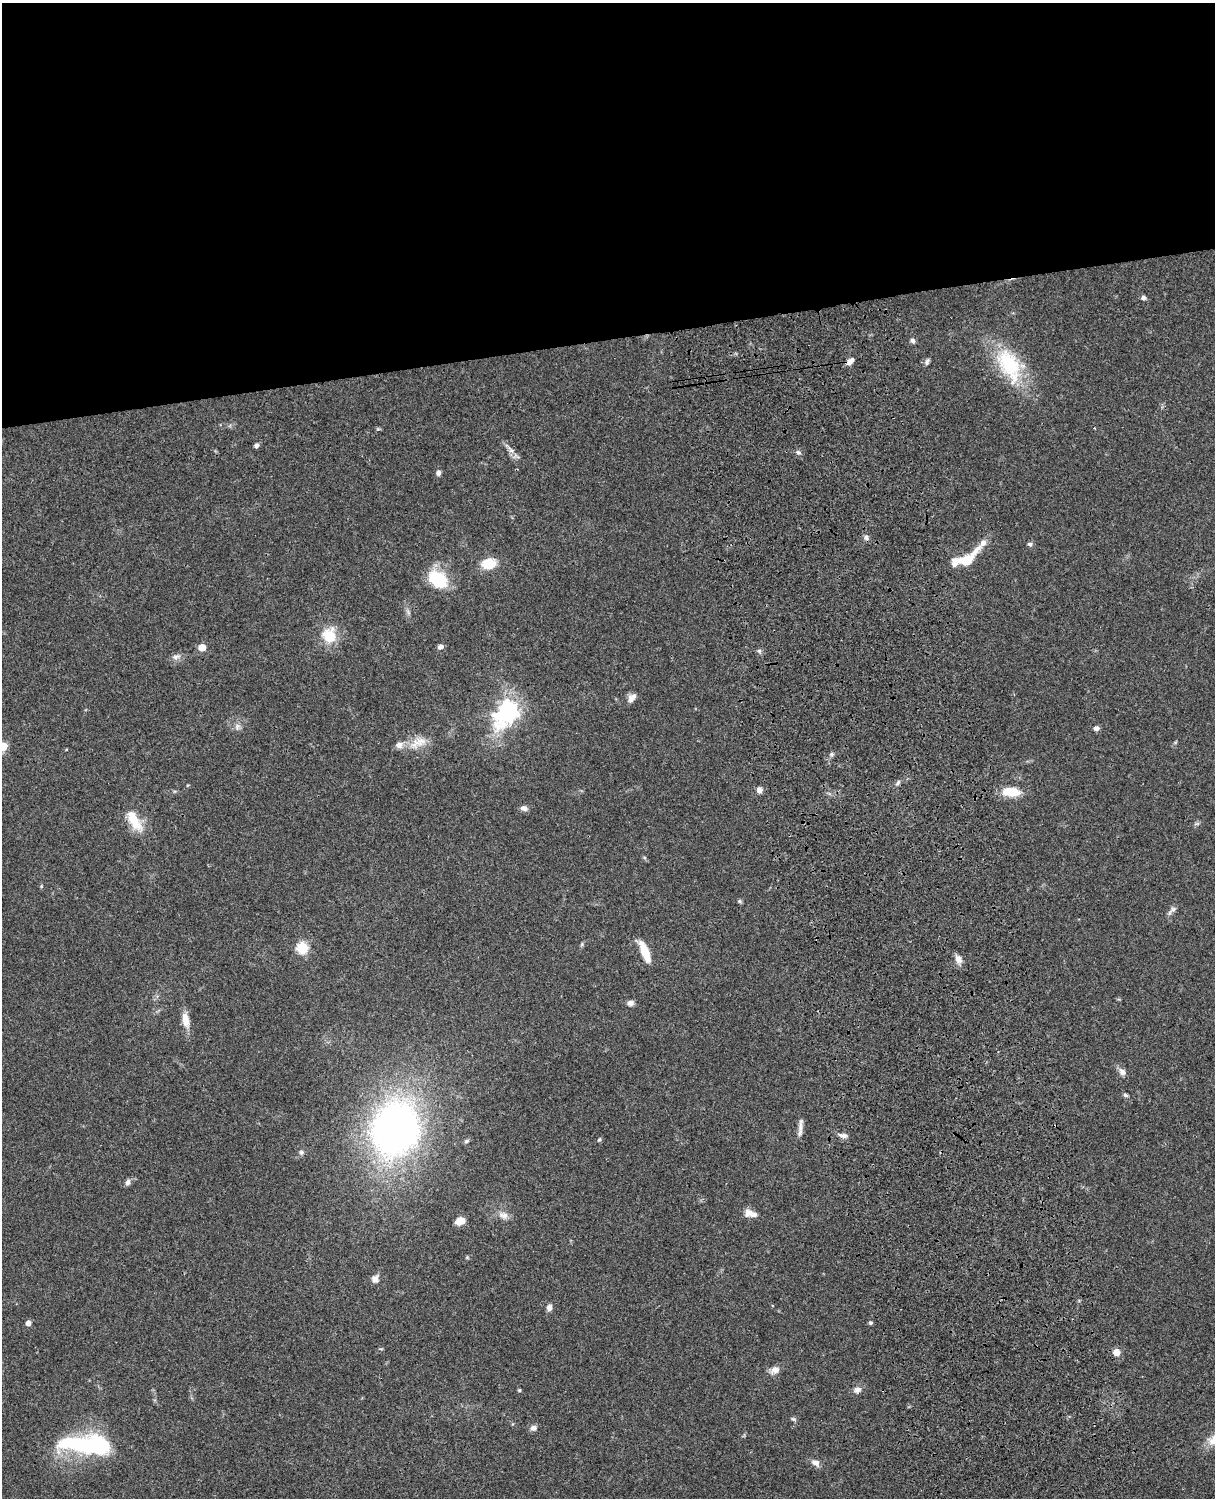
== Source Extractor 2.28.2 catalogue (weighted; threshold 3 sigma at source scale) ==
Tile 2 of 4 x 3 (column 2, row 1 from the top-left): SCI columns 1333-2545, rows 3268-4763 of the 5088 x 4925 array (HDU 1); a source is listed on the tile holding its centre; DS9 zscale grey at full resolution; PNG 1217 x 1500 px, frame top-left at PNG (2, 3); no overlay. Shown black and unused: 23% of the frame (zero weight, under 3 of 4 exposures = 6% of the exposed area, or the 3 px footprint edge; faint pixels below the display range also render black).
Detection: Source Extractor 2.28.2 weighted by HDU 2 'WHT'; one run over the whole footprint, this tile lists its part. Background 0.0765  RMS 0.0057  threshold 0.0258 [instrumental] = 3 sigma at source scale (4.5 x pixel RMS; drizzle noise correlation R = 1.50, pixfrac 1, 0.05/0.05 arcsec/px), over >= 5 px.
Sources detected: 68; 1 inside a brighter object's white glare — not listed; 3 inside a brighter listed object's ellipse — not listed separately; the other 64 listed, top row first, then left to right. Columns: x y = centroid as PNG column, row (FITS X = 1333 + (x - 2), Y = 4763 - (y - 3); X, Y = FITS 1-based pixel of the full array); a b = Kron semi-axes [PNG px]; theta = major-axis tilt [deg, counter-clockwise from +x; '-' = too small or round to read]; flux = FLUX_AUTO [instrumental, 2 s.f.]
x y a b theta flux
1143 297 6 5 - 1.7
913 341 6 5 - 1.6
850 361 10 5 40 3.6
927 361 9 5 71 1.4
1009 365 50 26 -64 40
256 445 6 5 - 1.5
512 451 9 6 -18 2.2
798 452 7 4 -30 1.2
438 473 7 6 - 1.7
866 538 7 6 - 1.7
1030 544 7 5 -9 1.2
966 560 28 12 37 16
488 564 13 9 9 14
437 579 19 13 -37 29
408 612 7 4 -72 1.2
329 635 21 19 -75 14
202 647 5 5 - 10
440 647 7 5 25 2.1
759 651 6 5 - 1.1
176 657 10 6 17 2.2
632 698 12 8 51 3.3
508 711 10 8 51 300
237 726 8 7 - 2.1
1096 728 7 5 -5 2
418 743 28 13 25 9.1
3 746 5 5 - 20
832 754 6 5 - 1.1
898 783 9 4 63 1.2
759 790 7 7 - 2.6
1011 792 22 11 -4 11
524 808 9 6 -9 2.3
134 821 32 12 -59 13
740 901 6 5 - 0.87
1173 909 9 6 20 1.9
582 944 6 4 72 0.8
302 948 6 6 - 45
645 952 23 7 -67 11
958 959 11 8 -61 3.7
631 1003 9 7 13 2
185 1020 20 9 -80 6.5
1122 1072 10 7 -47 3
1126 1095 6 5 - 1
800 1127 27 5 85 3.3
395 1128 42 34 72 330
843 1135 12 5 -12 2.3
599 1139 6 5 - 0.81
466 1141 7 5 28 1
301 1152 7 6 - 1.3
128 1182 7 6 - 2
748 1213 14 10 -1 4.5
503 1215 14 9 -14 4
460 1221 9 6 16 7.4
375 1279 11 9 -78 3
549 1308 8 7 - 2.2
28 1323 5 4 - 3.1
871 1323 5 4 - 1.1
1117 1352 5 5 - 8.2
775 1370 12 8 20 3.9
519 1390 4 4 - 0.65
857 1390 11 8 17 2.6
793 1419 7 5 -20 1
533 1428 8 7 - 2.2
78 1444 48 17 -10 54
815 1463 12 8 -28 3
Overlapping masked pixels (flux is a lower limit): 1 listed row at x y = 850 361
Isophote crosses this tile's border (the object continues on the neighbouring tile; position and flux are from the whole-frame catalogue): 1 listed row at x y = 3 746